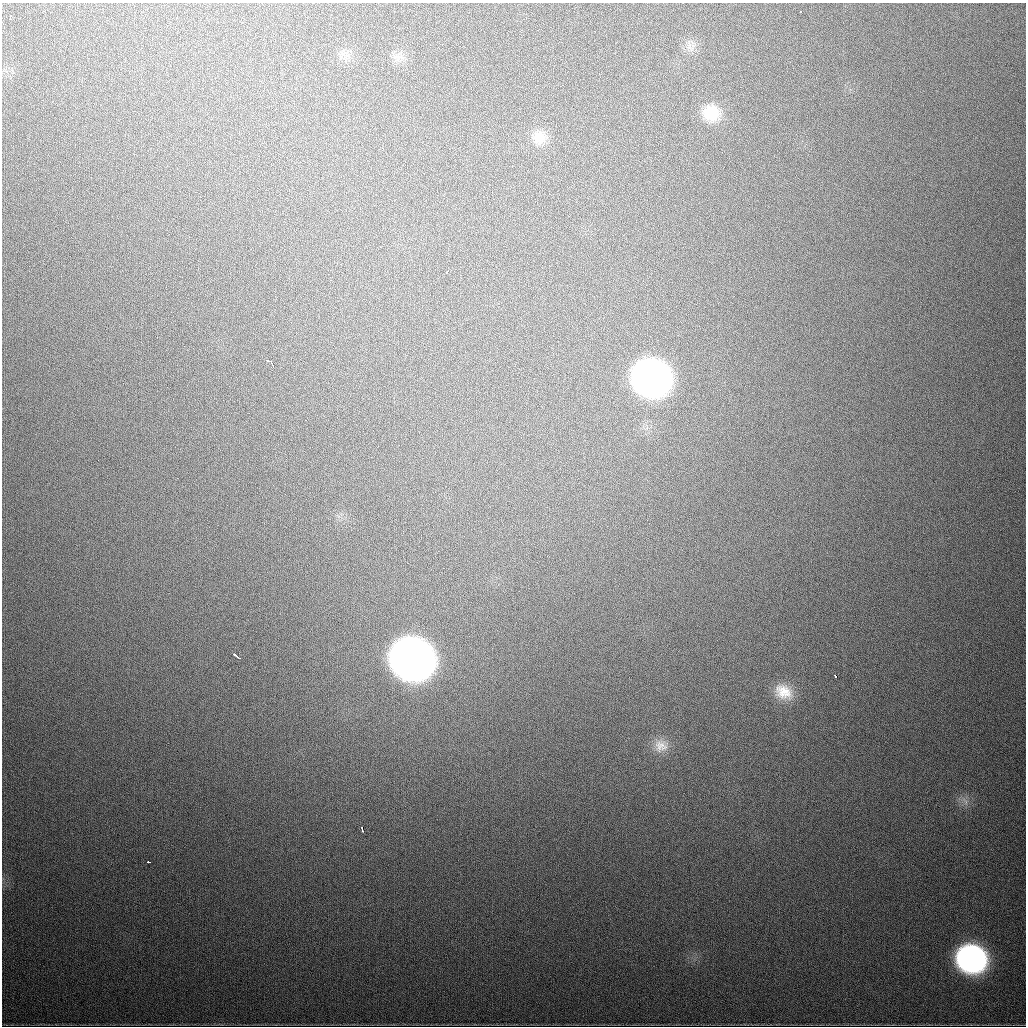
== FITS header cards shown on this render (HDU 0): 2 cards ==
NAXIS1  =                 1024
NAXIS2  =                 1024

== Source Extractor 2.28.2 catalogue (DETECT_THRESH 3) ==
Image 1024 x 1024 px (HDU 0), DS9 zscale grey, 1 PNG px = 1 image px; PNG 1028 x 1028 px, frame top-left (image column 1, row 1024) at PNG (2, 3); no overlay
Background 549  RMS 18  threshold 54.6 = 3 sigma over >= 5 px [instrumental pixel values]
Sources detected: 20; all 20 listed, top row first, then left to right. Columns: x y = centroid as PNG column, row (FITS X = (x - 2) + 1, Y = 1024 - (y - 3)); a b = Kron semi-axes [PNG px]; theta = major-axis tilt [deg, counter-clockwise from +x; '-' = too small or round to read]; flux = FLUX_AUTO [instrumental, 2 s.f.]
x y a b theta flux
801 12 3 2 - 2.6e+03
10 17 4 2 - 1.9e+03
689 45 11 4 77 4.5e+03
343 55 7 4 -18 4.2e+03
711 113 21 19 -14 3.4e+04
539 137 19 18 - 2.1e+04
447 271 4 2 - 3.3e+03
270 361 6 3 -23 3.2e+03
273 365 5 2 - 2.5e+03
651 378 24 22 -22 1.0e+06
306 420 2 2 - 1.5e+03
236 656 9 2 -37 5.7e+03
411 659 25 23 -21 2.3e+06
835 676 4 3 - 1.3e+04
783 692 26 19 -28 3.3e+04
661 746 18 16 -18 1.7e+04
965 801 13 4 -58 4.5e+03
362 828 5 3 - 9.3e+03
148 862 3 3 - 4.8e+03
971 959 22 20 -19 3.9e+05